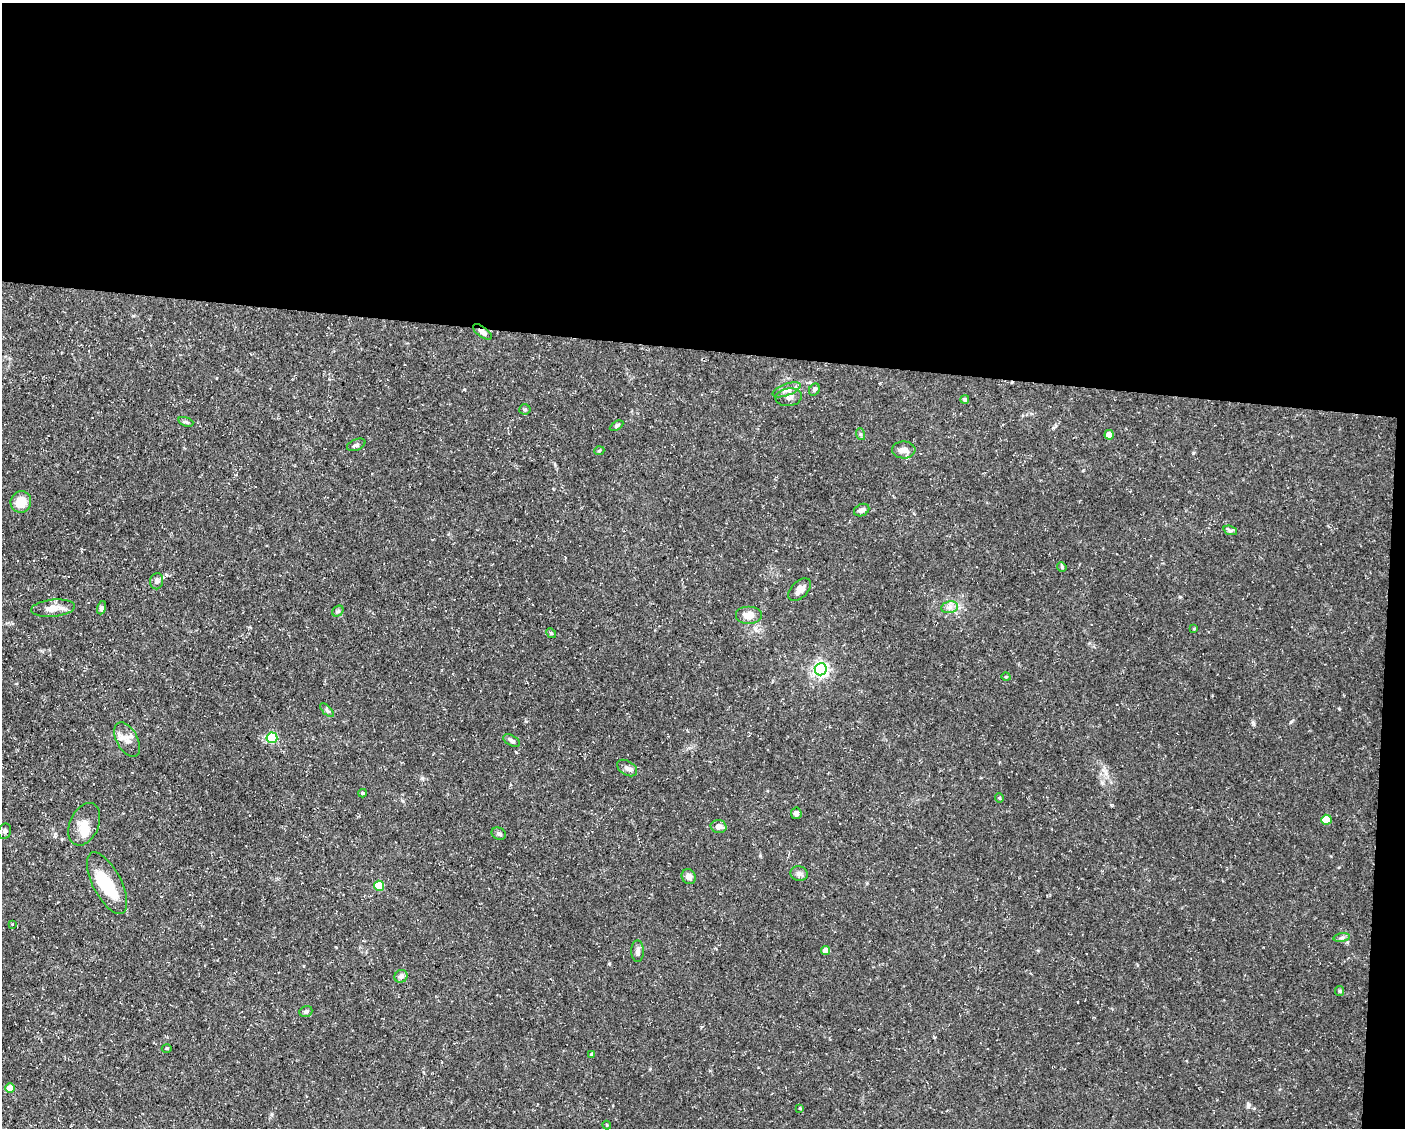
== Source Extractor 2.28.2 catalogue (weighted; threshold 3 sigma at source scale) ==
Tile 3 of 3 x 4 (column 3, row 1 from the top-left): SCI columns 3024-4426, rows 3378-4503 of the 4534 x 4503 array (HDU 1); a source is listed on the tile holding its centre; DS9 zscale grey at full resolution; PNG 1407 x 1130 px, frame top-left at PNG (2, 3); each listed source drawn as its Kron ellipse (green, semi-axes under 4 px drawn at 4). Shown black and unused: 32% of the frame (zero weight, under 3 of 5 exposures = <1% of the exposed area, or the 3 px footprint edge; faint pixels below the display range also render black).
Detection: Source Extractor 2.28.2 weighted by HDU 2 'WHT'; one run over the whole footprint, this tile lists its part. Background 0.0997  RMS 0.005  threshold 0.0225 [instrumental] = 3 sigma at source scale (4.5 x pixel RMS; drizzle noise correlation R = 1.50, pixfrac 1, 0.05/0.05 arcsec/px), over >= 5 px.
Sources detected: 59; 2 inside a brighter object's white glare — neither listed nor drawn; the other 57 listed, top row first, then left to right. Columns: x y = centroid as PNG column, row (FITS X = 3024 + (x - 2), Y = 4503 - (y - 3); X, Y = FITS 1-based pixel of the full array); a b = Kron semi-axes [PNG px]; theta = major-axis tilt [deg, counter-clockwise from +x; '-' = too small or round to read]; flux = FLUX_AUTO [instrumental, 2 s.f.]
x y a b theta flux
482 332 11 5 -37 2.8
787 390 15 6 20 2.7
814 390 6 5 - 0.93
789 397 13 9 8 2.7
965 400 4 4 - 1
525 409 5 5 - 0.81
186 422 8 4 -18 0.87
616 426 7 4 31 0.86
860 434 6 4 -71 0.7
1109 435 4 4 - 8.1
356 445 10 5 21 1.4
904 450 11 8 -1 3.5
599 451 5 3 - 0.53
21 502 11 10 - 8.1
862 510 8 6 25 1.9
1230 530 7 4 -19 1
1062 567 5 4 - 0.65
157 581 8 6 80 1.5
800 590 14 8 46 3.7
950 607 8 6 11 2
53 608 22 8 6 6.1
101 608 7 4 71 0.94
338 611 6 5 - 0.97
748 615 13 9 0 4.8
1194 629 4 3 - 0.42
551 633 5 4 - 0.61
821 669 6 6 - 150
1006 677 4 3 - 0.4
327 710 9 3 -45 0.92
272 738 5 5 - 33
127 740 19 10 -61 4.8
512 741 9 5 -30 1.4
627 768 11 7 -32 2
363 793 4 4 - 0.68
999 798 4 4 - 0.53
796 813 6 5 - 1.8
1326 820 5 5 - 13
84 824 22 14 66 7.2
719 826 8 6 -12 2.5
5 831 8 6 69 1.3
499 834 7 6 - 1.3
799 874 9 7 -15 1.9
689 877 8 7 - 2.6
107 883 34 14 -63 22
379 886 5 5 - 17
13 924 4 2 - 0.31
1342 938 8 4 9 0.99
826 950 4 4 - 4.7
638 951 11 6 -89 1.9
401 976 7 6 - 2.1
1340 991 5 4 - 0.64
306 1012 7 5 20 1.1
167 1048 5 3 - 0.51
592 1055 4 4 - 1
10 1088 4 4 - 9.8
800 1108 3 3 - 0.48
607 1125 4 4 - 0.42
Overlapping masked pixels (flux is a lower limit): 1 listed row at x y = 482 332
Unlisted compact peaks at least as high as the median listed source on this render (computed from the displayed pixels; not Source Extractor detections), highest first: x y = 1253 724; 1248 1106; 1193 453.